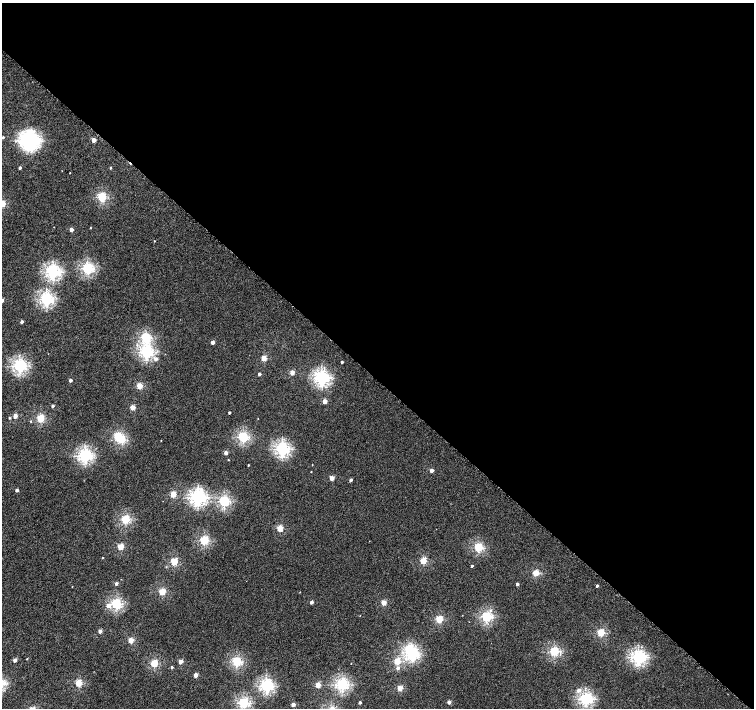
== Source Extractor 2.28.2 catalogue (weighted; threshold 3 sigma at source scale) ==
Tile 3 of 4 x 4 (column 3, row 1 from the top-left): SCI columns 3030-4532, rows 4480-5890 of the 6052 x 6055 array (HDU 1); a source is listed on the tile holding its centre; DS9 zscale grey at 2 x 2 block average (1 PNG px = mean of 2 x 2 image px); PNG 756 x 710 px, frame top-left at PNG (2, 3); no overlay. Shown black and unused: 53% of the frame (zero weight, under 4 of 8 exposures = <1% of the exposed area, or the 3 px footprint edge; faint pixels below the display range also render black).
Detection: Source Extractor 2.28.2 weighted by HDU 2 'WHT'; one run over the whole footprint, this tile lists its part. Background 4.05e-04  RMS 0.0014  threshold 0.00554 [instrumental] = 3 sigma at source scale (4.09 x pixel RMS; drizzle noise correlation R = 1.36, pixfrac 0.8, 0.0396/0.0396 arcsec/px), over >= 5 px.
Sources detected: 102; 2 inside a brighter object's white glare — not listed; the other 100 listed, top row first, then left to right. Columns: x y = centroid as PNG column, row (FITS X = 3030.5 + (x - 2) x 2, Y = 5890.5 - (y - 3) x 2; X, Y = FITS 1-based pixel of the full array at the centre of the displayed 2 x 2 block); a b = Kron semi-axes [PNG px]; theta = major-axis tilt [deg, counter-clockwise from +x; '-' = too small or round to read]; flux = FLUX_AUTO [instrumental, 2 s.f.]
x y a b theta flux
3 137 3 2 - 0.33
94 140 3 2 - 2.6
31 141 5 4 - 45
110 167 2 2 - 0.28
20 168 2 2 - 0.59
70 173 2 2 - 0.09
102 197 3 3 - 16
2 204 3 3 - 8.4
90 228 2 2 - 0.14
71 229 2 2 - 1.5
154 241 2 2 - 0.11
87 268 3 3 - 29
53 272 4 4 - 44
46 299 4 3 - 38
22 322 2 2 - 0.84
145 338 4 3 - 19
213 342 2 2 - 1.4
146 352 4 3 - 36
264 358 3 2 - 5.1
156 359 3 3 - 0.87
342 362 2 2 - 0.53
19 366 4 3 - 40
292 372 3 2 - 3.5
259 374 2 2 - 0.87
321 378 4 4 - 50
70 380 2 2 - 1.1
139 386 3 2 - 6
325 401 3 2 - 2.9
53 406 2 2 - 0.64
132 407 3 2 - 4.2
229 412 2 2 - 0.46
15 416 3 2 - 3.1
9 418 3 2 - 0.24
40 418 3 3 - 13
31 421 2 2 - 0.16
117 436 3 3 - 12
243 437 3 3 - 25
121 440 3 3 - 11
161 440 2 2 - 0.092
282 449 4 3 - 44
226 453 2 2 - 1.9
85 455 4 4 - 41
228 460 2 2 - 0.13
248 465 2 2 - 0.22
432 470 2 2 - 2.1
311 472 2 2 - 0.13
332 478 2 2 - 2.9
351 480 2 2 - 0.99
17 490 2 2 - 1.1
173 494 3 2 - 6.4
198 497 4 4 - 52
224 501 3 3 - 27
125 519 3 3 - 17
280 528 3 2 - 7.2
204 540 3 3 - 17
120 547 3 2 - 6.8
478 547 3 3 - 18
103 558 2 2 - 0.17
423 561 3 2 - 8.4
174 562 3 3 - 11
472 566 2 2 - 0.53
536 573 3 2 - 8.4
116 583 2 2 - 0.87
517 584 2 2 - 0.79
597 586 2 2 - 0.68
162 592 3 2 - 9.2
311 602 2 2 - 1.2
383 602 2 2 - 4.7
116 604 3 3 - 25
108 606 3 3 - 1.5
491 610 3 3 - 0.41
486 616 3 3 - 25
439 619 3 2 - 10
100 631 2 2 - 2
601 633 3 3 - 12
131 640 2 2 - 4.8
554 652 3 3 - 20
412 655 4 3 - 28
638 657 4 4 - 48
27 659 2 2 - 0.17
15 660 2 2 - 1.5
180 661 2 2 - 3
236 661 3 3 - 21
397 661 3 2 - 7.6
154 663 3 3 - 11
351 663 2 2 - 0.11
172 667 2 2 - 0.41
398 668 2 2 - 1.1
195 675 2 2 - 2.8
78 683 3 2 - 9.7
342 684 3 3 - 35
318 685 3 2 - 5.7
266 686 3 3 - 38
400 688 2 2 - 4.9
579 690 3 3 - 1.2
585 699 3 3 - 37
360 702 2 2 - 0.75
449 702 2 2 - 1.4
243 703 3 3 - 26
293 704 2 2 - 2.2
Isophote crosses this tile's border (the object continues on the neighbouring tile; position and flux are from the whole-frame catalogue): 1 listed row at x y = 2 204